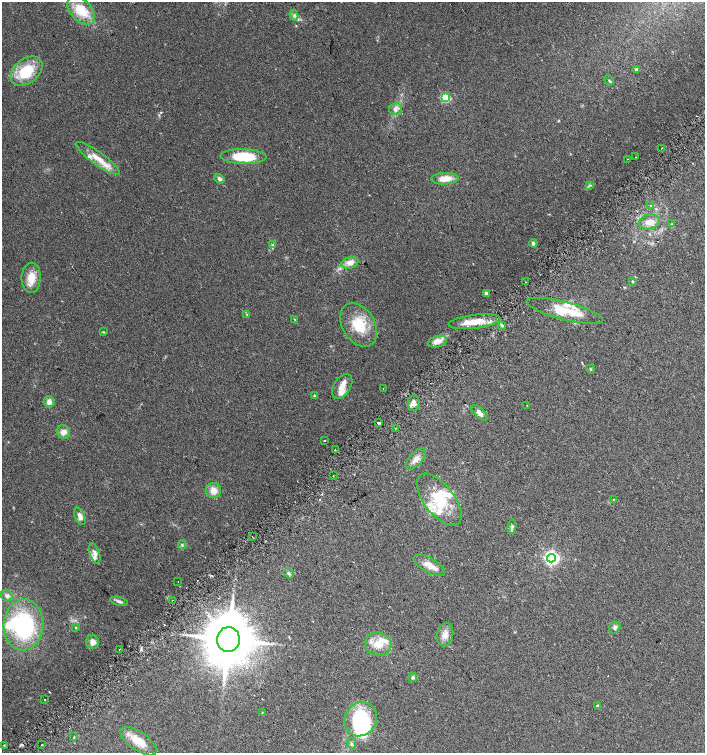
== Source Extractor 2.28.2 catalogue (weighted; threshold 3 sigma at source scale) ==
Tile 7 of 4 x 4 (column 3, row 2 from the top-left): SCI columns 2976-4380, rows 3036-4536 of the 6015 x 6062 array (HDU 1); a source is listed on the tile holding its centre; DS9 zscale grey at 2 x 2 block average (1 PNG px = mean of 2 x 2 image px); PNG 707 x 755 px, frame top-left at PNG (2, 2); each listed source drawn as its Kron ellipse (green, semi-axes under 4 px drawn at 4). Shown black and unused: <1% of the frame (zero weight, under 2 of 3 exposures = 2% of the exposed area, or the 3 px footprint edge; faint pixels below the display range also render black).
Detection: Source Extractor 2.28.2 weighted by HDU 2 'WHT'; one run over the whole footprint, this tile lists its part. Background 0.0686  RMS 0.0087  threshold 0.0392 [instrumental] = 3 sigma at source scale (4.5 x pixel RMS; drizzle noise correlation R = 1.50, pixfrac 1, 0.0396/0.0396 arcsec/px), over >= 5 px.
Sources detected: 100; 4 inside a brighter object's white glare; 1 cosmic-ray / hot-pixel residue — neither listed nor drawn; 14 inside a brighter listed object's ellipse — not listed separately; the other 81 listed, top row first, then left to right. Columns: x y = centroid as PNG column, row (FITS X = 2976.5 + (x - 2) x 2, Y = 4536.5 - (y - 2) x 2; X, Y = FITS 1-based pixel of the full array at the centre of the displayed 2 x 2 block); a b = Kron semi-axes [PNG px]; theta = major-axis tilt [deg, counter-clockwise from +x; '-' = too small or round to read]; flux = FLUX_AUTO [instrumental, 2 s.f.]
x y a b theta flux
81 10 17 10 -46 55
294 15 5 4 - 4.8
636 69 4 3 - 3.5
26 71 18 12 38 74
609 80 5 2 - 2.1
445 98 3 3 - 150
395 109 6 5 - 7.3
662 148 2 2 - 2.3
243 157 23 7 -2 71
635 157 2 2 - 1.9
98 158 27 6 -36 31
628 159 2 2 - 1.1
219 179 5 4 - 6.1
445 179 13 6 3 27
590 185 4 2 - 1.8
650 206 2 2 - 2.2
649 222 10 7 12 16
672 224 3 3 - 1.8
533 243 4 3 - 4.6
273 245 3 2 - 1.8
350 263 9 5 18 18
31 278 15 9 88 29
633 281 3 3 - 2.4
526 282 2 2 - 1
486 293 3 3 - 8.1
565 311 39 9 -14 67
247 315 4 2 - 1.2
295 319 3 2 - 1.3
474 322 26 7 7 39
359 325 23 16 -59 60
502 325 4 3 - 3.6
103 332 3 3 - 1.6
437 342 10 5 14 16
590 369 4 3 - 2.2
342 386 13 8 58 17
383 389 2 2 - 1.7
314 396 4 3 - 2.3
49 402 6 5 - 9
414 403 8 6 -88 9.8
527 405 2 2 - 0.69
479 413 10 5 -43 9.9
379 423 3 2 - 11
395 428 2 2 - 2.1
63 432 7 6 - 11
324 441 2 2 - 5.5
335 449 2 2 - 2
416 459 13 6 47 14
333 476 2 2 - 4.7
213 491 7 7 - 18
613 499 3 2 - 0.9
439 500 31 15 -52 85
80 516 9 5 -69 11
512 527 7 3 80 4
252 537 2 2 - 1.2
182 545 4 3 - 2.8
95 553 10 5 -72 9.5
551 558 4 4 - 570
429 565 17 7 -29 22
289 573 6 4 -38 4.3
178 581 2 2 - 0.78
7 596 6 5 - 6.2
172 600 2 2 - 2.5
119 601 9 3 -14 5.3
23 625 25 20 86 240
76 627 3 3 - 1.7
615 627 6 5 - 5.7
445 635 12 8 78 16
228 639 12 11 - 10000
93 642 7 6 - 12
378 644 13 11 -9 30
119 649 2 2 - 3.1
413 677 4 4 - 3.9
45 700 2 2 - 1.1
598 706 3 2 - 4
262 712 3 2 - 0.91
361 719 18 16 51 120
74 737 2 2 - 2.3
138 741 21 9 -34 36
351 744 6 3 -73 2.8
4 745 3 2 - 1.2
42 745 2 2 - 5.6
Diffuse or blended objects may show on this block-average render without a row.